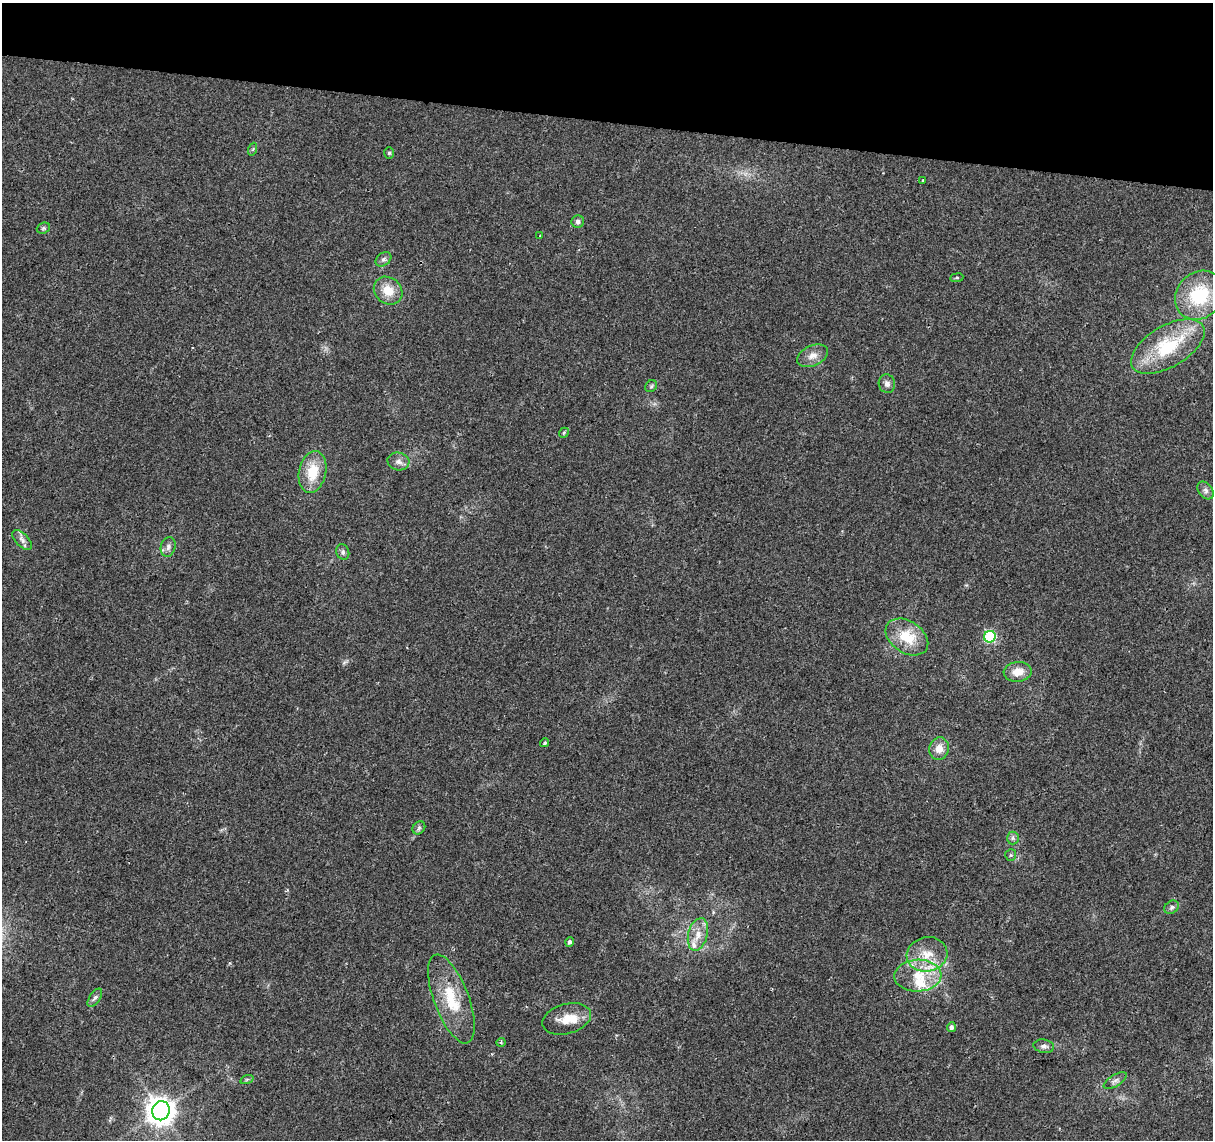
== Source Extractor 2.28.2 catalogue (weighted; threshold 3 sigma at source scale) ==
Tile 2 of 4 x 4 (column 2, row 1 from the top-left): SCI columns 1212-2422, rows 3640-4777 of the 4851 x 5061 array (HDU 1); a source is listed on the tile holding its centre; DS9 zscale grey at full resolution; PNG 1215 x 1142 px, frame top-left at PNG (2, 3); each listed source drawn as its Kron ellipse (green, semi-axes under 4 px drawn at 4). Shown black and unused: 10% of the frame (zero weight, under 2 of 3 exposures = <1% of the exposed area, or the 3 px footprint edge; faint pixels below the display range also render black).
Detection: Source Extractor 2.28.2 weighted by HDU 2 'WHT'; one run over the whole footprint, this tile lists its part. Background 0.0399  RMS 0.0058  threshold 0.0263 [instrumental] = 3 sigma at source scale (4.5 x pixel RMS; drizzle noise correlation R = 1.50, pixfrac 1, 0.0396/0.0396 arcsec/px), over >= 5 px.
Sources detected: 48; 1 cosmic-ray / hot-pixel residue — neither listed nor drawn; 4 inside a brighter listed object's ellipse — not listed separately; the other 43 listed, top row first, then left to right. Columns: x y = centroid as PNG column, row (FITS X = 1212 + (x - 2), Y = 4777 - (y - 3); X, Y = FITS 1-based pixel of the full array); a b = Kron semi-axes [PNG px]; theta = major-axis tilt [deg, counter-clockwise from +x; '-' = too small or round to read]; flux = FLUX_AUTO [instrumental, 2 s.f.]
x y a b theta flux
253 149 6 4 71 0.82
389 153 6 5 - 1
923 180 3 2 - 0.67
578 222 6 6 - 1.9
43 228 7 5 21 0.99
540 236 3 2 - 0.41
383 259 9 6 38 1.8
957 278 6 3 7 0.77
388 291 15 13 -40 10
1199 295 26 22 46 34
1168 346 41 20 31 39
813 356 16 10 24 5
887 384 9 8 - 2.5
651 386 6 5 - 1
564 433 5 4 - 0.77
398 461 11 8 -13 3.3
312 472 21 13 78 16
1206 490 10 7 -52 2.1
22 540 12 6 -45 2.5
168 547 10 7 74 2.5
343 552 8 6 -69 1.7
907 637 23 16 -33 17
990 637 6 5 - 59
1018 672 14 10 3 7
545 743 4 3 - 0.85
939 749 11 10 - 5.9
419 828 7 5 46 1.3
1013 838 6 6 - 1.4
1011 855 6 5 - 0.9
1172 907 8 6 34 1.5
698 934 17 9 75 7
569 942 5 4 - 1.5
927 954 20 17 12 14
918 976 23 16 3 17
95 998 10 5 56 1.7
451 999 47 17 -69 24
567 1019 25 15 15 11
951 1027 5 4 - 1.8
501 1042 4 4 - 0.79
1044 1046 10 6 -8 2.2
247 1079 7 4 19 0.92
1115 1081 13 5 32 2.2
161 1111 9 8 - 760